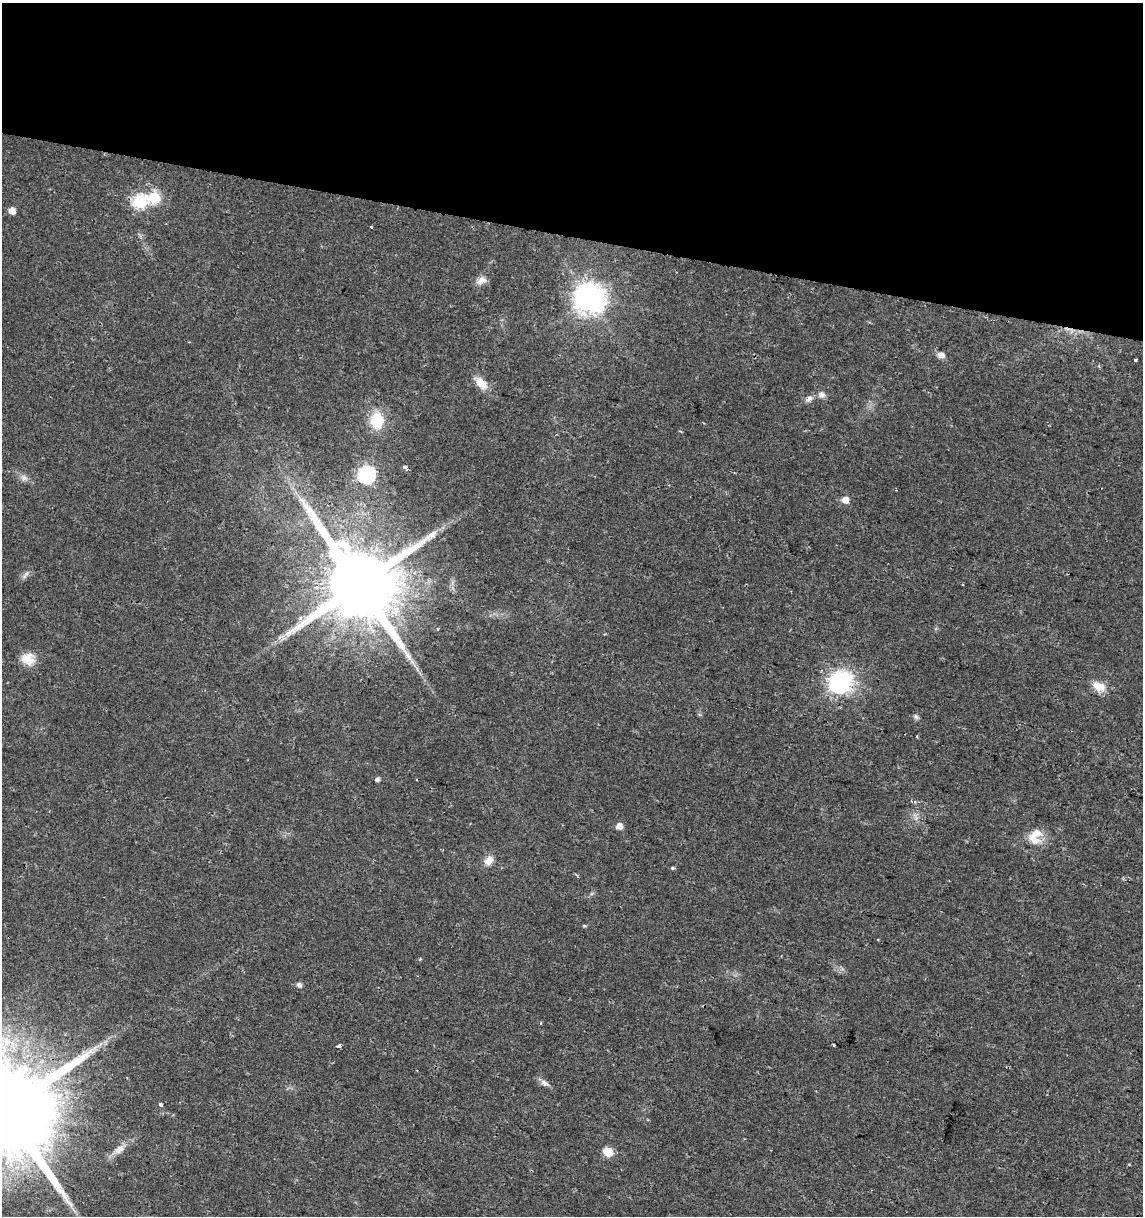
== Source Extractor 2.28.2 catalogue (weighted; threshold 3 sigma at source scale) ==
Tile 2 of 4 x 4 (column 2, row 1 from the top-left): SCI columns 1426-2566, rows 3641-4854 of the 5073 x 4864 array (HDU 1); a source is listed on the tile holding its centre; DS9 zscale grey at full resolution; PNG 1145 x 1218 px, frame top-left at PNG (2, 3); no overlay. Shown black and unused: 19% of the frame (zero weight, under 2 of 3 exposures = <1% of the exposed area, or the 3 px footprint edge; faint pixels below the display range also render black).
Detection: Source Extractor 2.28.2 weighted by HDU 2 'WHT'; one run over the whole footprint, this tile lists its part. Background 0.0204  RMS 0.0027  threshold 0.0122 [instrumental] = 3 sigma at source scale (4.5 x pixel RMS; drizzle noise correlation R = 1.50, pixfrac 1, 0.0396/0.0396 arcsec/px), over >= 5 px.
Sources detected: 44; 1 inside a brighter object's white glare — not listed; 2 inside a brighter listed object's ellipse — not listed separately; the other 41 listed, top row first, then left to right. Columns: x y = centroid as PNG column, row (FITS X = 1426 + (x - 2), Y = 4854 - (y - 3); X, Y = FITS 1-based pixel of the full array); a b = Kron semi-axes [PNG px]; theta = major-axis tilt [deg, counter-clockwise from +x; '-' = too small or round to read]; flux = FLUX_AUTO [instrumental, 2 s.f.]
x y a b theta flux
154 198 7 6 - 25
140 202 7 6 - 36
12 211 5 5 - 2.5
371 227 3 3 - 0.32
482 280 15 9 20 2
589 298 9 9 - 400
941 355 8 6 -14 1.7
1135 360 3 3 - 0.84
481 383 18 9 -47 3.7
822 395 10 9 - 1.3
809 399 13 7 41 1.3
377 420 18 14 -88 8.8
405 467 4 3 - 1.2
366 475 7 7 - 71
24 478 11 8 -23 1.4
845 500 6 5 - 2.9
27 573 9 5 57 0.83
359 584 22 18 -32 4300
437 629 4 3 - 0.27
284 637 9 6 -54 0.97
28 659 17 16 - 3.9
412 662 11 4 -45 1.2
839 683 8 7 - 140
1099 686 18 11 -26 3.4
916 717 8 5 -28 0.64
917 737 3 2 - 0.51
377 779 4 4 - 0.9
619 826 5 5 - 2.2
1036 832 18 11 -21 3
489 860 12 9 47 2.2
672 868 5 4 - 0.39
584 926 5 4 - 0.32
299 985 6 5 - 1.1
541 1023 3 3 - 0.37
834 1045 3 3 - 0.42
339 1046 4 3 - 2.3
544 1083 13 7 -33 1.3
161 1105 3 3 - 1.2
5 1110 30 22 -16 8100
119 1149 15 9 38 2.4
608 1152 8 7 - 4.9
Overlapping masked pixels (flux is a lower limit): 2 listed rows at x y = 359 584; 5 1110
Isophote crosses this tile's border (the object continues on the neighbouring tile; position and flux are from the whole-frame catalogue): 1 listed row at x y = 5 1110